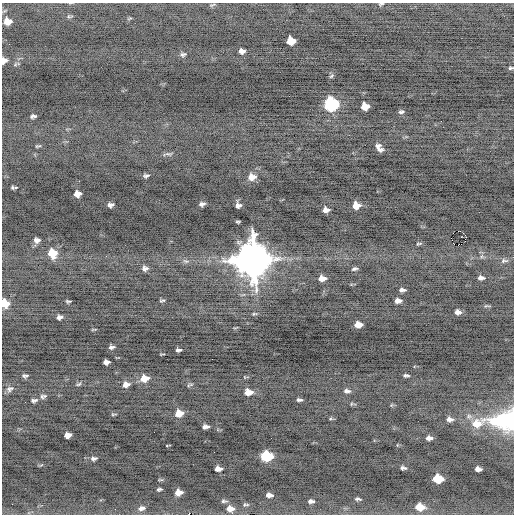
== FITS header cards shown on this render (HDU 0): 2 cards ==
NAXIS1  =                  512 / Axis length
NAXIS2  =                  512 / Axis length

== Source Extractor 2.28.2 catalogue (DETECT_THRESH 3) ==
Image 512 x 512 px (HDU 0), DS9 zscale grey, 1 PNG px = 1 image px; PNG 516 x 516 px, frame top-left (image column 1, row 512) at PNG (2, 3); no overlay
Background -0.53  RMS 0.74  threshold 2.23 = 3 sigma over >= 5 px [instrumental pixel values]
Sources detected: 102; all 102 listed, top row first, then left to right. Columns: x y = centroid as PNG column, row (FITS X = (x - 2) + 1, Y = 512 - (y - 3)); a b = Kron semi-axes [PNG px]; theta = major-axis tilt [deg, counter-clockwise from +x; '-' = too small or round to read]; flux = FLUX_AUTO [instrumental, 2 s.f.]
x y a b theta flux
381 4 6 3 13 65
212 5 8 4 19 76
7 21 7 6 - 570
291 41 7 6 - 1100
9 44 2 2 - 43
242 51 6 5 - 230
183 54 8 5 8 120
4 60 5 5 - 340
511 68 6 4 7 83
331 76 8 5 37 77
331 104 8 8 - 8800
365 106 7 6 - 780
401 112 7 4 7 110
33 116 6 4 8 120
38 146 8 4 11 77
379 148 9 5 -53 270
168 154 15 4 5 150
146 176 6 4 17 110
252 177 9 7 7 470
15 187 6 3 6 42
12 188 4 3 - 69
78 194 6 5 - 420
202 204 6 4 14 160
110 205 6 4 6 180
238 205 6 5 - 200
356 206 7 6 - 640
326 210 6 5 - 300
238 222 4 2 - 64
458 231 4 2 - 4000
465 235 2 2 - 590
37 240 7 5 3 210
419 244 8 4 16 70
458 245 3 2 - 49
52 253 9 8 - 1100
482 255 6 5 - 140
252 260 12 12 - 150000
186 261 9 6 -25 130
504 261 11 6 6 170
145 268 7 6 - 200
354 269 7 4 15 100
322 278 7 5 4 460
481 278 8 5 -2 190
402 290 6 4 -2 150
68 301 6 3 -3 80
162 301 8 4 10 83
398 301 6 4 1 260
5 303 7 6 - 1000
486 306 8 4 0 74
458 312 6 5 - 230
254 314 7 4 12 76
59 317 7 5 11 170
358 325 7 5 2 600
93 329 6 3 3 57
112 347 7 4 6 140
178 350 6 4 2 130
162 354 8 2 5 48
106 362 6 5 - 240
406 375 6 3 1 110
25 376 9 5 4 120
144 378 9 7 10 690
79 384 8 5 27 92
126 385 9 7 16 340
190 385 9 4 19 86
10 389 11 7 30 200
347 391 8 5 -3 170
248 392 8 6 -2 560
43 396 9 6 15 140
34 400 9 5 10 140
299 400 6 3 0 110
351 404 5 3 - 50
391 405 5 5 - 62
179 413 7 6 - 810
113 414 8 2 10 56
469 416 10 7 8 230
330 419 5 3 - 57
449 419 8 6 -4 220
507 420 29 17 2 5700
476 424 18 11 24 960
205 427 6 4 5 210
68 435 7 5 11 370
429 438 7 5 -3 200
167 445 5 2 - 37
214 452 2 2 - 23
266 456 8 6 0 3800
94 459 8 6 12 140
41 465 6 3 43 54
403 468 7 4 -5 120
218 469 7 4 -1 370
478 469 6 4 -7 220
438 479 8 6 -7 1700
160 480 8 3 4 60
159 489 5 3 - 98
178 492 7 5 3 440
269 495 7 4 -5 240
358 499 7 3 -6 93
224 501 8 5 -7 110
311 501 7 5 0 140
245 504 9 5 1 100
420 507 9 7 -6 850
141 508 10 6 12 220
230 508 9 6 -3 430
232 513 3 2 - 88
At the frame edge (FLAGS 8, measured only in part): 6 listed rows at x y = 381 4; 4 60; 511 68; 5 303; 507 420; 232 513